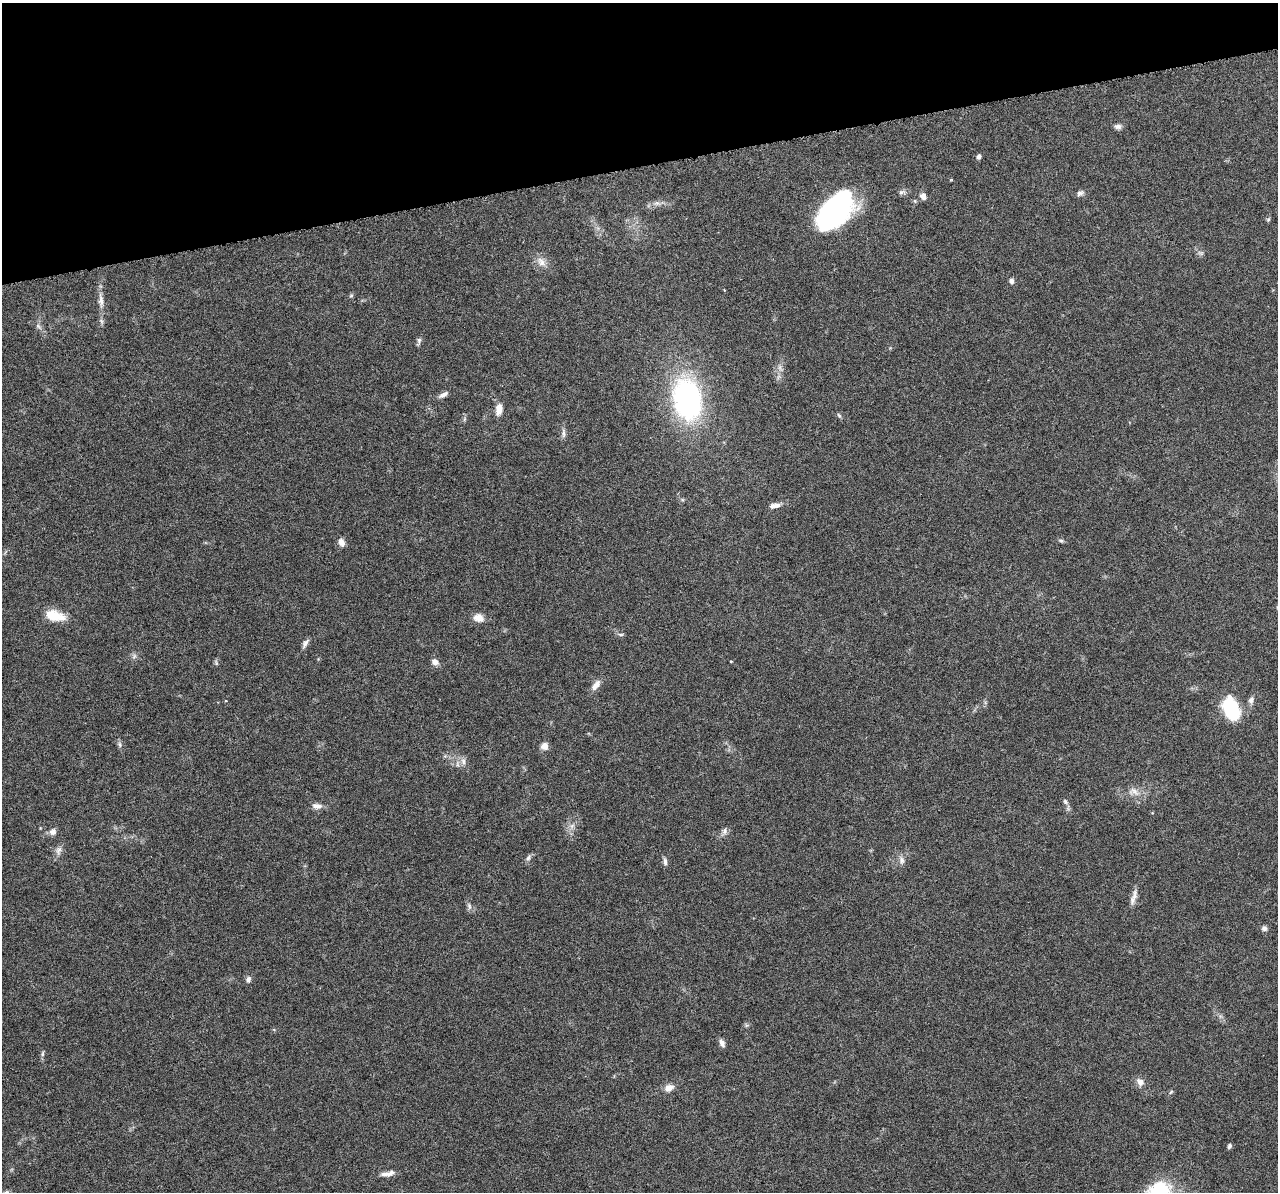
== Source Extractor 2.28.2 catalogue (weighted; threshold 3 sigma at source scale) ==
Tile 3 of 4 x 4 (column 3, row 1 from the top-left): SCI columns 2554-3829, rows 3618-4807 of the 5108 x 4904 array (HDU 1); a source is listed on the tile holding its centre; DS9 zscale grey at full resolution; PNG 1280 x 1194 px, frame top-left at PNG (2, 3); no overlay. Shown black and unused: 14% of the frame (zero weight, under 3 of 6 exposures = <1% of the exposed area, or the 3 px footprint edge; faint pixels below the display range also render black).
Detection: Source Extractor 2.28.2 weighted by HDU 2 'WHT'; one run over the whole footprint, this tile lists its part. Background 0.0444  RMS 0.0026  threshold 0.0106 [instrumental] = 3 sigma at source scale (4.09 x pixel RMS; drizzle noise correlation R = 1.36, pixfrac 0.8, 0.0396/0.0396 arcsec/px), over >= 5 px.
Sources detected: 62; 1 too faint to see at this stretch — not listed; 1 inside a brighter listed object's ellipse — not listed separately; the other 60 listed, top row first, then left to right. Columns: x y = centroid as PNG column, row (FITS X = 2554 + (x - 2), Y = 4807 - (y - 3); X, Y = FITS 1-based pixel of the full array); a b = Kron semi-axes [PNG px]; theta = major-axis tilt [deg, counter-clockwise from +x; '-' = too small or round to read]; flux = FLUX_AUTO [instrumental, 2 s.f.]
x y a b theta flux
1118 126 9 6 0 0.82
979 157 6 5 - 0.66
951 179 4 3 - 0.23
902 192 11 5 18 0.71
1080 193 11 6 16 0.77
923 196 9 7 -60 1.2
915 201 6 4 -72 0.28
657 203 8 6 1 0.8
834 212 42 22 49 48
1268 219 6 5 - 0.35
541 262 15 9 -47 1.9
1011 281 6 6 - 0.81
351 296 6 5 - 0.35
101 301 21 7 -85 2
38 326 11 4 -41 0.73
419 341 10 5 80 0.66
443 395 14 5 29 1.1
687 399 39 26 -79 51
499 409 14 8 83 2.1
839 415 7 4 -53 0.39
464 419 6 4 88 0.41
564 433 12 6 -86 0.87
777 505 9 7 9 0.97
1061 541 7 4 -28 0.43
341 542 9 7 -62 1.4
55 616 25 12 -14 4.8
478 618 13 9 -17 2
621 634 8 4 -8 0.44
305 643 12 6 64 0.85
134 656 8 4 54 0.51
731 661 3 2 - 0.25
435 662 9 7 -39 1.2
216 663 8 3 -85 0.35
596 685 16 8 52 1.7
1251 700 10 7 68 0.93
1231 709 21 13 -70 16
120 744 8 5 -71 0.58
544 746 8 8 - 1.5
463 761 10 6 -80 1.1
1134 791 17 6 -44 1.5
1065 802 8 5 -64 0.56
317 806 14 8 -2 1.4
572 826 8 6 45 0.9
724 831 10 7 85 0.89
53 832 9 8 - 1.1
59 851 13 7 66 1.2
528 858 9 6 60 0.7
902 860 12 7 89 1.1
665 862 11 5 -83 0.74
1132 900 14 8 81 1.4
469 906 11 5 -72 0.77
1264 928 8 7 - 0.72
248 979 8 7 - 0.75
722 1043 10 6 -64 1
42 1054 9 4 89 0.49
1140 1082 11 9 -46 1.4
669 1088 11 8 18 1.8
1171 1092 6 4 45 0.31
1229 1146 6 4 74 0.5
388 1173 20 6 10 1.5